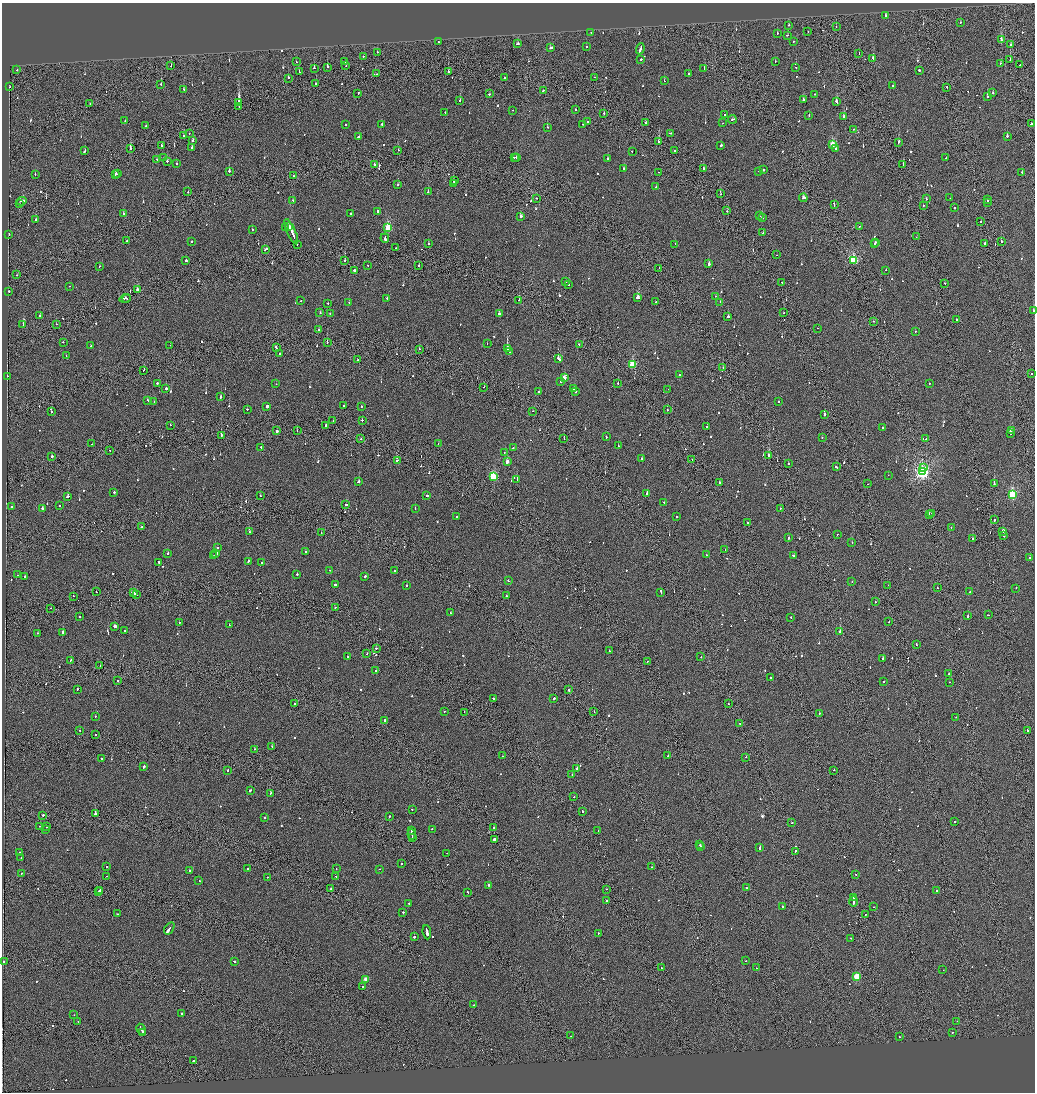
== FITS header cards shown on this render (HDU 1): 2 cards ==
NAXIS1  =                 2065
NAXIS2  =                 2180

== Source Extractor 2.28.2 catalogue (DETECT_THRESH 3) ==
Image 2065 x 2180 px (HDU 1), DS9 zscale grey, zoomed out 1/2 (1 PNG px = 2 x 2 image px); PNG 1037 x 1094 px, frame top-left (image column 1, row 2179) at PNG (2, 3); each listed source drawn as its Kron ellipse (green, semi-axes under 4 px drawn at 4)
Background -0.12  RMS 0.067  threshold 0.201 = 3 sigma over >= 5 px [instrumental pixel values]
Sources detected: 894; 46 cannot appear on this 1/2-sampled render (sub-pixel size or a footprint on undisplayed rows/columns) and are neither listed nor drawn; of the other 848, the 500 brightest by FLUX_AUTO listed and drawn (348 fainter detections omitted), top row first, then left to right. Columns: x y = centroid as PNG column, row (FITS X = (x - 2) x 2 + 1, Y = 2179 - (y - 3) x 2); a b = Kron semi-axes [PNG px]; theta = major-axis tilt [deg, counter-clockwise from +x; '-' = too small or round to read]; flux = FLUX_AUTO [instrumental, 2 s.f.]
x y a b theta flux
885 15 2 2 - 130
961 22 2 2 - 97
789 25 2 2 - 80
836 27 2 1 - 68
808 32 2 1 - 84
591 33 2 2 - 91
777 33 2 2 - 100
787 35 3 1 - 110
1001 39 3 2 - 150
438 42 2 2 - 62
793 42 2 2 - 62
517 44 3 2 - 120
1011 44 2 1 - 66
586 46 2 2 - 63
551 48 3 2 - 600
640 49 5 2 - 500
377 52 2 2 - 69
859 54 2 2 - 73
363 56 2 2 - 77
641 59 2 2 - 350
873 59 2 2 - 100
1010 60 2 1 - 57
344 61 2 2 - 400
775 61 2 2 - 58
296 62 2 2 - 56
1000 63 2 2 - 100
1020 65 2 1 - 55
171 66 2 2 - 60
346 66 2 2 - 100
327 67 2 1 - 390
796 67 2 2 - 85
314 68 2 2 - 130
704 69 2 2 - 120
17 70 2 2 - 74
919 70 2 2 - 410
299 72 2 1 - 120
448 72 2 2 - 260
376 74 2 1 - 53
688 74 2 2 - 90
504 77 2 2 - 390
595 77 2 2 - 90
288 78 2 2 - 160
664 81 2 2 - 58
161 84 2 2 - 96
315 84 2 2 - 100
893 86 2 2 - 68
10 87 2 1 - 180
947 87 2 1 - 160
183 89 2 2 - 56
543 90 2 2 - 150
358 93 2 2 - 110
993 93 2 2 - 54
489 94 3 2 - 110
815 94 2 2 - 260
988 97 2 2 - 330
803 100 2 2 - 120
460 101 2 2 - 490
837 102 3 2 - 170
90 103 2 1 - 110
239 103 3 2 - 5300
239 106 2 2 - 240
513 110 2 1 - 55
575 110 2 1 - 100
445 112 2 2 - 100
604 113 2 2 - 110
725 115 2 1 - 310
809 115 2 2 - 100
844 117 3 2 - 220
732 119 4 2 - 190
125 121 2 2 - 70
588 122 2 2 - 110
645 123 2 2 - 120
723 123 2 1 - 59
345 124 2 2 - 84
382 124 2 2 - 120
583 124 2 2 - 66
1031 124 2 2 - 370
146 126 2 2 - 53
547 127 2 2 - 54
854 129 2 2 - 98
189 133 2 1 - 63
670 133 2 2 - 110
183 136 2 1 - 76
359 136 3 2 - 170
1007 136 2 2 - 250
193 141 2 2 - 410
659 142 2 1 - 310
898 142 3 2 - 320
832 144 3 3 - 360
162 145 2 2 - 83
721 145 2 2 - 590
192 147 3 2 - 240
130 149 2 2 - 1300
836 149 2 2 - 320
398 150 2 2 - 66
675 150 2 2 - 130
85 151 3 2 - 190
632 151 2 2 - 88
516 157 2 1 - 95
164 158 2 2 - 60
514 158 3 2 - 180
946 158 2 2 - 84
156 159 2 2 - 57
607 159 2 2 - 84
167 161 2 2 - 140
176 164 2 1 - 430
374 164 2 2 - 330
903 165 3 2 - 180
624 169 3 2 - 140
703 169 2 2 - 110
763 170 2 2 - 460
229 171 2 2 - 500
759 171 2 1 - 60
658 172 2 1 - 66
1022 172 2 2 - 190
35 174 2 2 - 89
115 174 3 2 - 220
117 174 2 1 - 130
294 176 2 2 - 180
454 181 2 2 - 79
453 183 2 2 - 160
398 185 2 2 - 120
656 187 2 2 - 54
188 192 2 2 - 110
428 192 3 2 - 86
721 194 2 1 - 130
537 198 2 2 - 56
803 198 4 2 - 330
926 198 2 2 - 120
950 198 2 2 - 52
293 200 2 2 - 110
988 200 3 1 - 230
22 201 5 2 - 360
987 202 2 2 - 140
20 204 2 1 - 100
834 204 3 2 - 170
923 205 2 2 - 240
954 208 2 2 - 190
377 211 3 2 - 140
727 211 2 1 - 140
124 213 2 2 - 95
351 214 2 2 - 170
521 216 2 2 - 86
760 216 2 1 - 56
762 217 2 2 - 2200
36 220 2 2 - 80
981 221 2 1 - 100
289 226 2 1 - 230
286 227 2 2 - 370
859 227 2 2 - 140
388 228 3 3 - 890
252 229 2 2 - 150
291 232 13 2 -66 1800
763 233 2 1 - 78
9 234 2 2 - 69
916 237 2 1 - 67
385 238 5 2 - 610
126 241 2 2 - 65
191 241 2 2 - 120
875 242 2 2 - 99
1001 242 2 2 - 410
985 243 2 2 - 240
297 244 2 1 - 180
429 244 2 2 - 120
675 244 2 2 - 52
875 244 2 2 - 64
396 248 2 2 - 61
266 249 4 2 - 290
777 255 2 2 - 57
186 260 3 2 - 210
853 260 3 3 - 1100
345 261 2 2 - 160
709 264 2 2 - 1500
368 265 2 2 - 54
99 266 2 2 - 60
418 266 2 2 - 73
659 268 2 2 - 94
354 270 2 2 - 520
886 270 2 2 - 200
17 275 2 1 - 120
566 282 2 2 - 64
782 283 4 2 - 660
945 283 2 2 - 110
569 284 2 2 - 160
69 286 2 2 - 67
137 290 3 2 - 110
9 291 2 2 - 67
715 296 2 1 - 60
638 297 3 2 - 440
125 298 6 2 17 380
127 298 2 1 - 110
387 298 2 2 - 55
301 300 2 2 - 66
519 300 2 2 - 87
349 302 2 2 - 70
656 302 2 2 - 57
720 302 2 2 - 110
328 303 2 2 - 64
1033 311 2 2 - 310
320 313 2 2 - 110
784 313 2 1 - 84
330 314 2 2 - 78
499 314 2 2 - 720
40 316 2 2 - 260
728 317 2 2 - 340
956 320 2 1 - 230
873 321 2 2 - 80
56 324 2 1 - 86
23 325 2 2 - 210
818 328 2 1 - 59
319 329 2 1 - 72
915 331 2 2 - 56
63 342 2 2 - 73
327 342 2 1 - 86
487 344 2 2 - 62
170 345 2 1 - 54
579 345 2 2 - 120
91 346 2 2 - 180
276 348 3 2 - 180
507 348 2 2 - 3600
419 349 2 2 - 84
509 352 2 2 - 60
280 353 2 2 - 55
66 356 2 1 - 80
558 358 4 2 - 190
357 360 2 2 - 88
632 365 3 3 - 790
723 367 2 1 - 68
144 370 2 2 - 91
1031 374 2 2 - 190
679 375 2 1 - 71
7 376 2 1 - 68
564 378 3 2 - 150
561 382 2 2 - 100
157 383 2 1 - 350
618 383 2 1 - 96
276 384 2 2 - 69
929 384 2 2 - 85
484 387 2 1 - 60
166 388 2 2 - 360
574 389 3 2 - 120
668 389 2 1 - 67
538 392 2 2 - 89
575 392 2 2 - 59
220 397 2 2 - 330
147 400 2 2 - 130
778 401 2 2 - 58
154 402 2 2 - 70
267 406 2 2 - 910
343 406 2 1 - 61
361 406 2 1 - 99
247 409 2 2 - 71
667 410 2 2 - 74
51 411 2 2 - 71
533 411 2 1 - 81
825 415 2 2 - 140
333 420 2 2 - 66
362 420 2 2 - 150
170 425 2 2 - 71
326 425 2 2 - 340
707 427 2 2 - 320
883 428 2 2 - 360
1011 430 3 2 - 180
277 431 3 2 - 530
297 431 2 1 - 79
1011 433 3 2 - 550
221 435 2 2 - 190
606 437 2 2 - 130
564 438 2 1 - 68
822 438 2 2 - 52
361 439 2 1 - 180
926 439 2 2 - 55
438 443 2 1 - 61
92 444 2 2 - 130
618 446 2 2 - 55
261 447 2 1 - 59
513 448 2 1 - 57
110 450 2 1 - 58
504 453 2 1 - 55
769 455 2 2 - 560
52 456 2 2 - 510
642 459 3 2 - 690
397 460 2 2 - 200
692 460 2 1 - 140
507 462 3 2 - 140
788 464 2 2 - 56
836 467 3 2 - 240
923 468 2 2 - 130
922 472 4 4 - 3900
888 475 2 1 - 63
493 477 3 3 - 990
517 479 2 2 - 170
359 481 3 2 - 170
720 482 2 2 - 180
867 484 2 1 - 53
994 484 2 2 - 89
114 492 2 2 - 95
647 493 4 2 - 300
1012 495 3 3 - 1300
260 496 2 2 - 91
427 496 2 2 - 390
68 497 3 2 - 130
664 503 2 2 - 100
346 505 2 2 - 160
12 506 2 2 - 52
60 506 2 1 - 62
42 508 2 2 - 240
780 508 2 2 - 64
415 509 2 2 - 54
932 513 2 2 - 97
929 515 2 1 - 210
677 516 2 2 - 190
456 517 2 2 - 77
994 520 3 2 - 350
747 523 2 2 - 68
142 527 2 2 - 390
951 527 2 2 - 90
1003 531 3 2 - 560
250 532 2 2 - 58
321 533 2 2 - 55
837 534 2 1 - 100
1004 536 2 2 - 150
788 538 2 2 - 290
973 538 2 2 - 91
852 543 2 2 - 94
218 548 2 2 - 57
725 549 2 1 - 53
305 552 2 2 - 64
168 553 2 2 - 64
216 553 3 2 - 1700
706 555 2 2 - 57
214 556 2 2 - 62
793 556 2 2 - 92
1029 558 2 1 - 75
159 562 2 2 - 240
248 562 3 2 - 140
262 563 2 2 - 75
329 570 2 1 - 54
394 570 2 2 - 270
17 575 2 2 - 140
297 575 2 2 - 140
25 577 2 2 - 240
365 577 2 2 - 220
508 581 2 2 - 52
852 582 2 1 - 59
335 585 2 2 - 150
406 585 2 1 - 170
888 585 2 1 - 69
937 588 2 2 - 69
1016 588 2 2 - 270
96 592 2 1 - 52
661 592 3 2 - 190
970 592 2 2 - 71
133 593 4 2 - 280
136 595 2 2 - 190
73 596 2 1 - 69
506 596 2 2 - 81
875 602 2 2 - 170
335 607 2 2 - 66
51 608 2 2 - 52
450 613 2 2 - 80
988 615 2 1 - 74
80 616 2 2 - 59
968 616 2 2 - 270
791 617 2 2 - 130
889 622 2 2 - 57
179 623 2 2 - 85
229 625 2 1 - 150
115 626 2 2 - 440
125 631 2 2 - 74
840 631 2 1 - 1100
62 632 2 2 - 160
38 633 2 2 - 59
916 644 2 1 - 56
376 648 2 2 - 130
609 651 2 2 - 77
367 654 2 1 - 75
347 656 2 2 - 150
701 657 2 1 - 76
883 659 2 2 - 250
71 660 4 2 - 270
647 661 2 2 - 130
100 666 2 1 - 130
376 671 2 2 - 82
949 674 2 2 - 240
770 677 2 2 - 130
117 681 2 2 - 120
883 682 2 2 - 64
949 682 2 2 - 83
77 689 2 2 - 87
569 690 2 2 - 190
554 698 2 2 - 180
494 699 3 2 - 470
295 704 2 2 - 69
728 704 2 2 - 95
444 711 2 1 - 79
464 712 2 2 - 67
594 712 2 2 - 87
819 713 2 2 - 78
95 716 2 2 - 74
956 717 2 1 - 59
384 720 2 2 - 450
740 723 2 1 - 64
79 730 2 2 - 61
1028 731 3 2 - 200
95 735 2 2 - 53
272 746 2 2 - 350
254 749 2 2 - 110
503 756 2 1 - 52
668 756 2 2 - 93
746 757 2 2 - 100
101 758 2 2 - 55
144 767 3 2 - 180
577 769 2 2 - 2800
228 770 2 2 - 69
833 770 2 2 - 93
572 775 2 2 - 200
250 790 3 2 - 110
271 793 2 2 - 93
574 797 2 2 - 57
412 809 2 2 - 82
582 811 2 2 - 220
95 814 2 1 - 740
43 815 2 2 - 300
389 816 2 2 - 140
265 818 2 2 - 65
954 822 2 2 - 130
792 823 2 2 - 70
39 826 2 1 - 89
46 827 2 2 - 62
494 828 2 1 - 110
432 829 2 2 - 100
46 830 2 2 - 72
598 830 2 2 - 63
411 831 2 2 - 170
412 834 5 2 - 490
412 837 2 1 - 220
494 840 3 1 - 2300
700 845 2 1 - 350
700 847 2 2 - 290
760 847 3 2 - 150
795 851 2 1 - 310
20 852 2 2 - 230
447 853 2 1 - 57
21 858 2 2 - 74
401 864 2 1 - 210
106 867 2 2 - 95
651 867 2 2 - 180
247 869 2 2 - 60
336 869 2 1 - 72
380 869 2 2 - 60
190 871 2 2 - 140
21 873 2 2 - 67
856 874 2 1 - 230
106 876 2 1 - 82
336 876 2 2 - 66
267 877 2 1 - 180
199 881 2 2 - 81
488 885 2 2 - 330
331 888 2 2 - 95
746 888 2 1 - 83
606 889 2 2 - 74
100 890 3 1 - 210
936 890 2 2 - 130
99 892 2 2 - 170
468 892 2 1 - 84
853 897 4 2 - 450
607 901 2 2 - 300
854 902 5 1 - 360
409 903 2 2 - 74
782 906 2 2 - 89
874 907 2 1 - 54
403 912 2 2 - 180
117 914 2 2 - 110
865 915 2 1 - 170
169 928 7 2 56 830
427 932 7 2 -82 550
598 933 2 2 - 92
414 937 2 2 - 300
850 938 2 2 - 74
4 961 2 2 - 76
234 961 2 2 - 130
745 961 2 2 - 130
662 968 3 1 - 140
756 968 2 2 - 58
943 970 2 1 - 300
857 976 3 3 - 640
366 980 3 2 - 260
363 986 2 1 - 79
474 1005 2 1 - 70
182 1014 2 2 - 190
74 1015 2 1 - 73
78 1021 2 2 - 64
957 1021 2 2 - 66
141 1029 6 1 -62 380
143 1032 4 2 - 410
952 1032 2 2 - 53
571 1036 2 1 - 68
899 1037 2 2 - 140
194 1060 2 2 - 170
At the frame edge (FLAGS 8, measured only in part): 1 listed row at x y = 1033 311
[348 fainter detections neither listed nor drawn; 46 sub-pixel or undisplayed-footprint detections neither listed nor drawn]